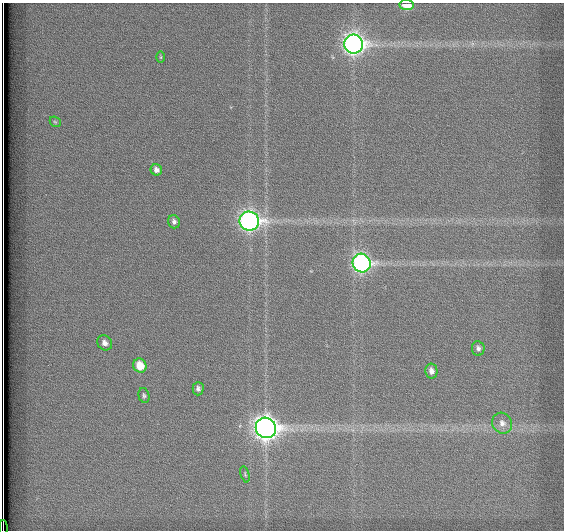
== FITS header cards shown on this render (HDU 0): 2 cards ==
NAXIS1  =                  562          / # of pixels in <axis direction>
NAXIS2  =                  528          / # of pixels in <axis direction>

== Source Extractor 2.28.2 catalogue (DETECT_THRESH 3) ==
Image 562 x 528 px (HDU 0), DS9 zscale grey, 1 PNG px = 1 image px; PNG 566 x 532 px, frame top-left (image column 1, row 528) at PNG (2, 3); each listed source drawn as its Kron ellipse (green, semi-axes under 4 px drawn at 4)
Background 1800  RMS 4.9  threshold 14.7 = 3 sigma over >= 5 px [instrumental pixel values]
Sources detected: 18; all 18 listed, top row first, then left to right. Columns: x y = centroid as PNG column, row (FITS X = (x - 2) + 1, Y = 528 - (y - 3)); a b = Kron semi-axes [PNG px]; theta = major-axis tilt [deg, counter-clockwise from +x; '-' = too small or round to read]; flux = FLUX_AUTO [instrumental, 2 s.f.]
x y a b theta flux
407 5 7 5 -5 5400
354 44 9 9 - 190000
161 57 6 4 90 390
55 122 6 4 -42 460
156 170 6 5 - 1400
249 221 10 9 - 160000
174 222 7 5 -72 1100
362 263 9 9 - 110000
105 343 8 7 - 1800
478 348 7 6 - 1100
140 366 7 6 - 6600
431 371 7 6 - 1700
198 389 6 5 - 1000
144 396 8 5 -76 720
502 423 11 9 -55 2400
266 428 10 10 - 320000
245 474 8 4 -75 540
3 528 8 2 -90 1800
At the frame edge (FLAGS 8, measured only in part): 2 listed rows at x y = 407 5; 3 528